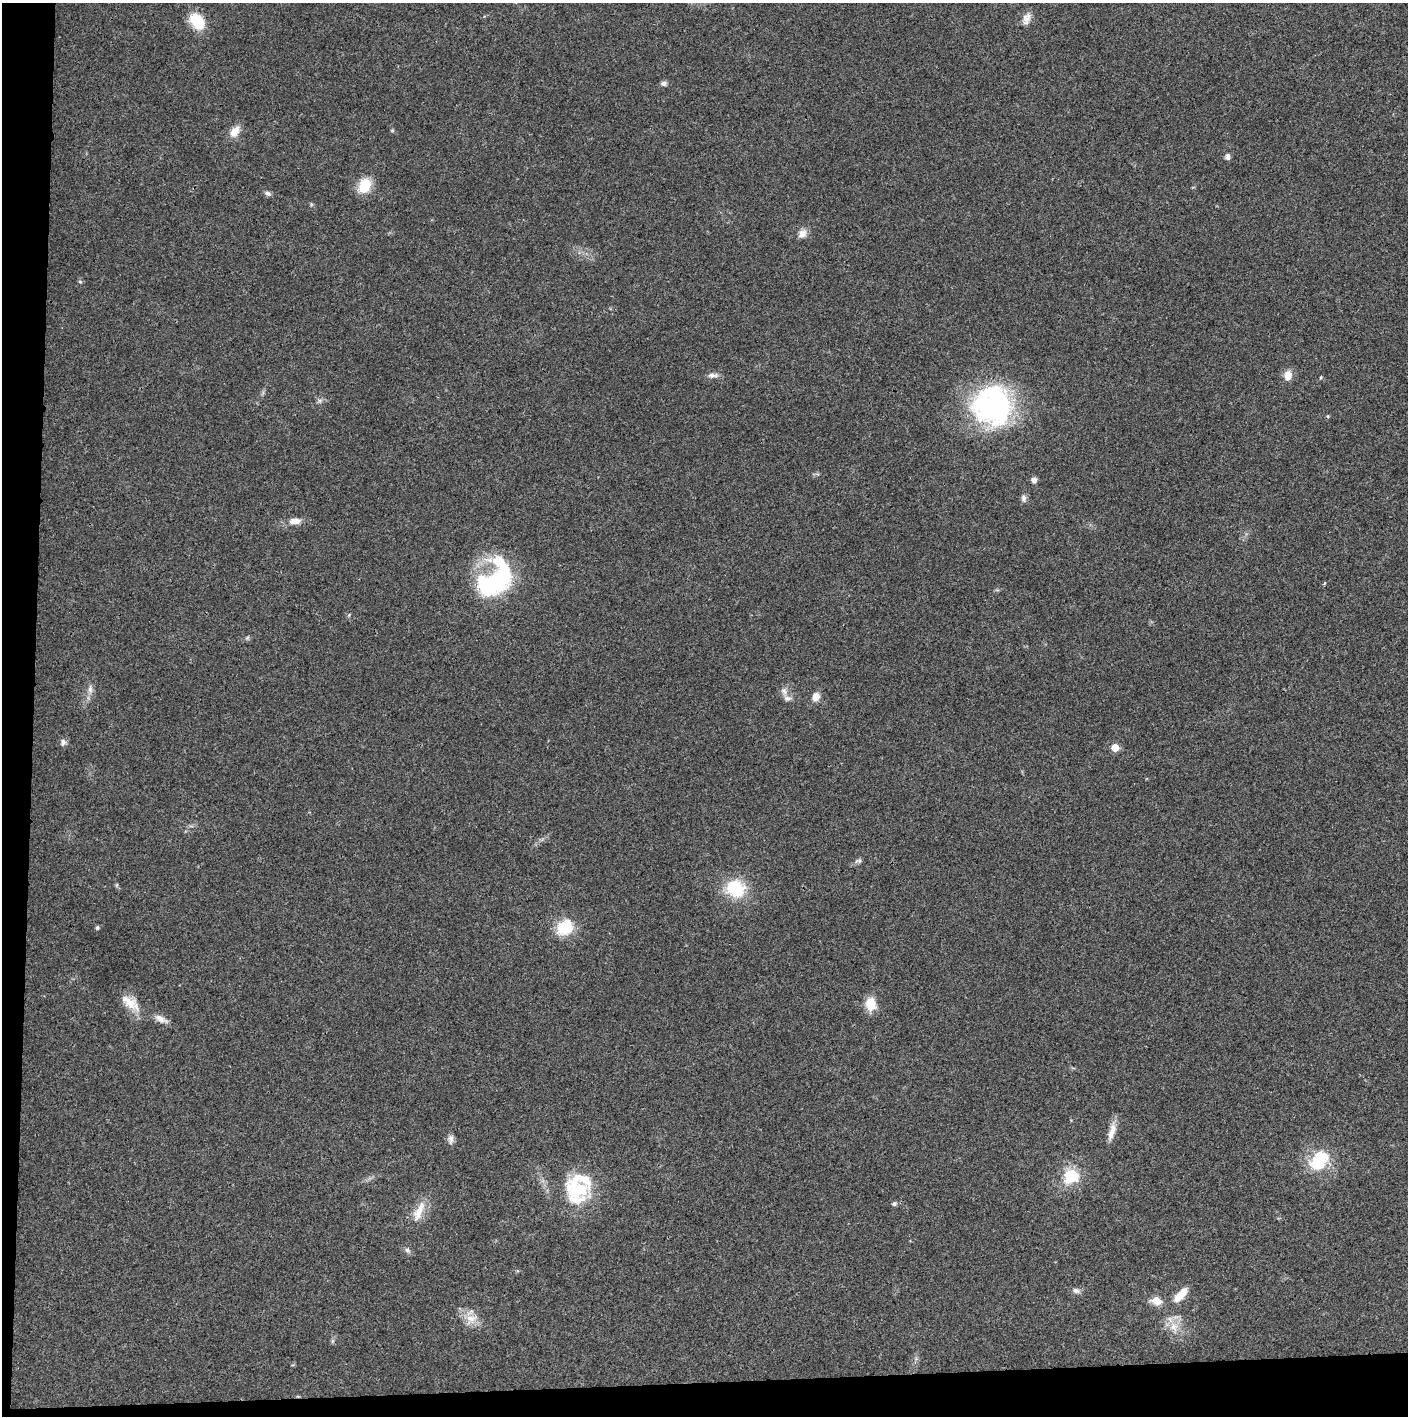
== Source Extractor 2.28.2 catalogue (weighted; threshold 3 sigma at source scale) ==
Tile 7 of 3 x 3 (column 1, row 3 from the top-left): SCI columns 4-1409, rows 2-1415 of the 4221 x 4243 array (HDU 1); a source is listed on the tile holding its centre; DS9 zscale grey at full resolution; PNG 1410 x 1418 px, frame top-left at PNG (2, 3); no overlay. Shown black and unused: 5% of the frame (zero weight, under 3 of 4 exposures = <1% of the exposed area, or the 3 px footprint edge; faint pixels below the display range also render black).
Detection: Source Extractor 2.28.2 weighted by HDU 2 'WHT'; one run over the whole footprint, this tile lists its part. Background 0.0195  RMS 0.0041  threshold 0.0185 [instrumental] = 3 sigma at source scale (4.5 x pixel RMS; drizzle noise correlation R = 1.50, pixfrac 1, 0.05/0.05 arcsec/px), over >= 5 px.
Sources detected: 48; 2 inside a brighter object's white glare — not listed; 2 inside a brighter listed object's ellipse — not listed separately; the other 44 listed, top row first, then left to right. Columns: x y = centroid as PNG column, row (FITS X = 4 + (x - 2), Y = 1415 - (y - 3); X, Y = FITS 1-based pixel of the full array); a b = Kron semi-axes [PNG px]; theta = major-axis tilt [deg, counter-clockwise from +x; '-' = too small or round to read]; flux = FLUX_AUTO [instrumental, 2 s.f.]
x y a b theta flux
1026 19 16 9 73 2.9
197 21 19 13 -51 11
664 83 8 6 -10 1.2
234 132 16 10 58 4.1
1228 156 9 6 -85 1.2
364 186 19 14 68 8.3
268 193 8 6 -27 1.1
802 234 13 10 54 2.6
80 282 6 4 -3 0.5
712 375 16 6 2 1.9
1288 375 10 8 77 4
1321 377 5 3 - 0.37
992 405 46 44 -53 74
1328 416 5 3 - 0.41
1034 480 5 5 - 2.2
1024 498 10 6 -75 1.3
295 521 17 8 6 3.4
489 584 35 33 -76 34
247 638 7 4 19 0.67
90 689 10 6 -89 1.9
784 691 10 7 -74 1.9
816 697 10 8 62 3.3
63 742 9 7 -84 1.4
1115 748 5 5 - 6.9
859 860 10 5 13 1
736 889 22 20 -25 18
97 928 5 4 - 0.81
565 928 22 18 34 12
130 1003 25 13 -35 7.1
870 1004 15 11 -84 7
161 1019 18 8 -25 3
1112 1131 25 8 74 4.1
451 1139 14 7 90 1.8
1319 1161 30 21 46 16
1071 1176 20 19 - 13
577 1189 34 28 -79 27
894 1204 6 6 - 0.94
419 1212 32 10 66 6.7
407 1250 8 6 -29 1.1
1076 1290 9 6 -23 1.5
1180 1295 19 7 46 6.9
1156 1301 13 9 -15 4.1
471 1319 16 11 -15 5.2
1174 1327 12 11 - 4.8